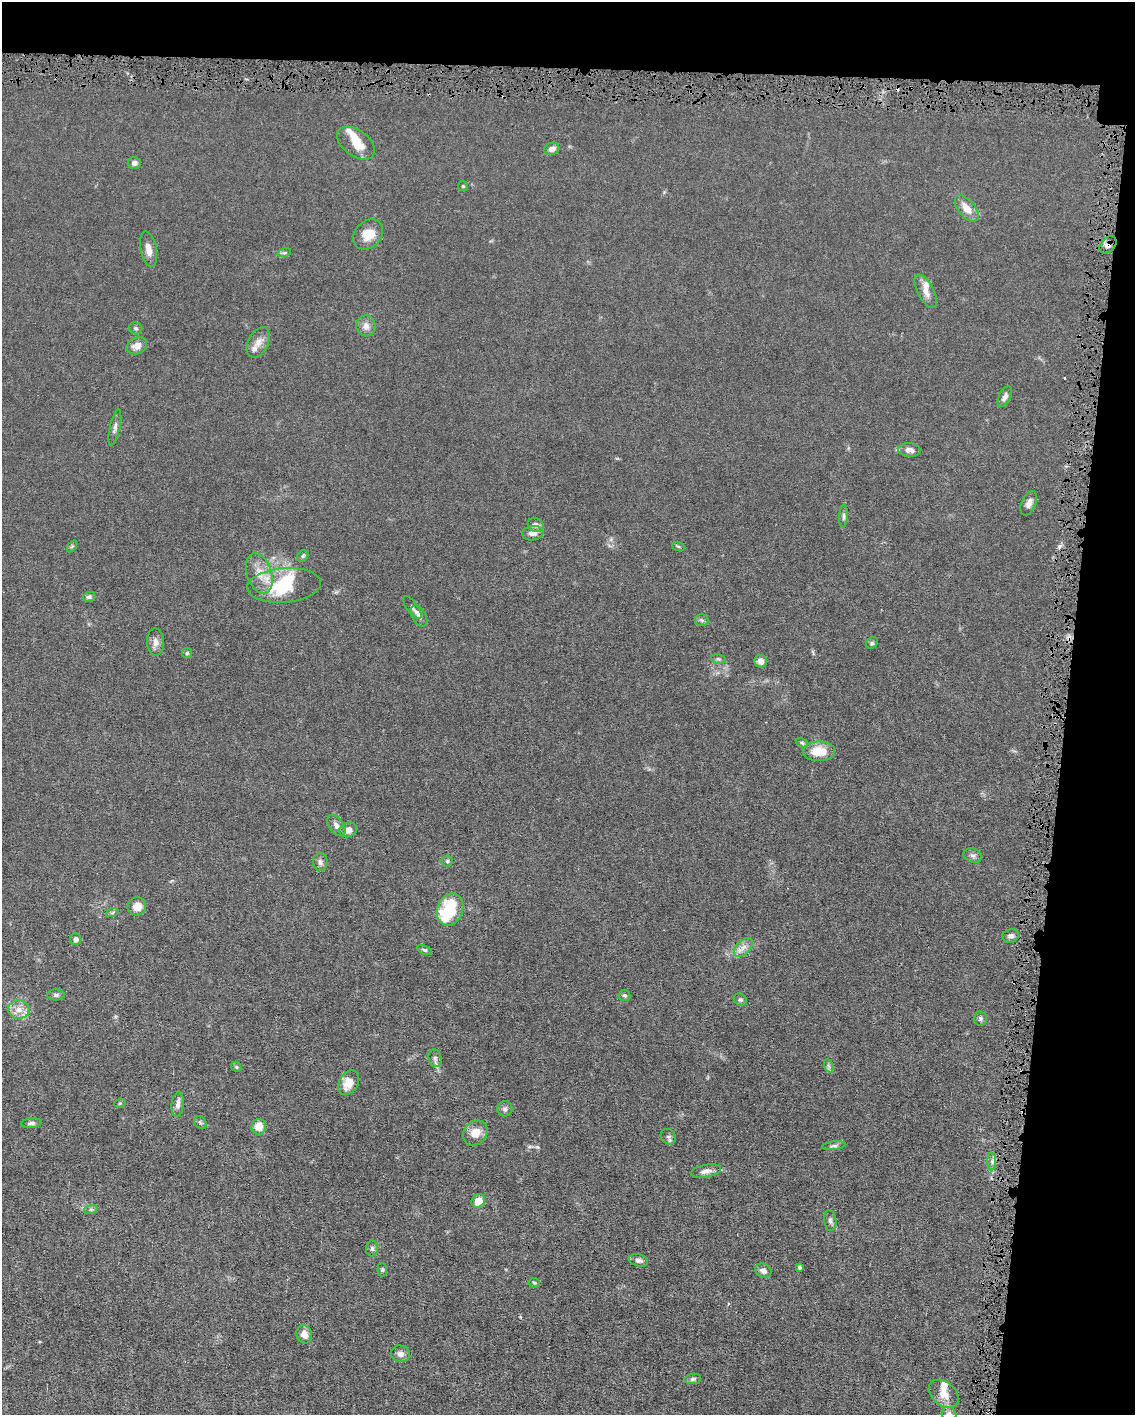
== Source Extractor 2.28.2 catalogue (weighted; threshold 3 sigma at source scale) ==
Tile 4 of 4 x 3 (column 4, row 1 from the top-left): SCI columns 3399-4531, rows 2938-4350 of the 4531 x 4566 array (HDU 1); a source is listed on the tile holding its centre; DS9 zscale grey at full resolution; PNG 1137 x 1417 px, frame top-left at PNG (2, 2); each listed source drawn as its Kron ellipse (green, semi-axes under 4 px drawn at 4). Shown black and unused: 11% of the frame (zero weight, under 4 of 8 exposures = <1% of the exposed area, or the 3 px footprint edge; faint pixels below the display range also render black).
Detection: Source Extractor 2.28.2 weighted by HDU 2 'WHT'; one run over the whole footprint, this tile lists its part. Background 0.0155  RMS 0.0023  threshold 0.00928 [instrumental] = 3 sigma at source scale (4.09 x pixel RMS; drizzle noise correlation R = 1.36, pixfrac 0.8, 0.05/0.05 arcsec/px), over >= 5 px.
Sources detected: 92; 1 inside a brighter object's white glare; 2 cosmic-ray / hot-pixel residue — neither listed nor drawn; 6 inside a brighter listed object's ellipse — not listed separately; the other 83 listed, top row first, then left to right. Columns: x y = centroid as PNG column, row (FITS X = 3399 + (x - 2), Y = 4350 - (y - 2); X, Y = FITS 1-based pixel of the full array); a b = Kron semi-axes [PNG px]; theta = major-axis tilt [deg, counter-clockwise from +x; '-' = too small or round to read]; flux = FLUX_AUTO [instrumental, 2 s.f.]
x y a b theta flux
356 143 21 13 -37 3.6
552 149 8 6 20 1.1
134 163 7 6 - 0.84
463 186 5 5 - 0.26
967 208 15 8 -50 2.7
368 234 16 13 47 3.3
1108 245 10 7 47 0.88
148 249 18 8 -78 1.6
284 253 7 4 18 0.34
926 291 18 8 -62 1.7
366 326 10 9 - 1.2
136 328 7 6 - 0.38
258 342 16 10 64 1.7
137 346 11 8 26 1.6
1005 397 11 6 63 0.78
115 428 18 5 78 0.82
909 450 11 7 -5 1.3
1029 503 13 7 65 1
843 516 11 4 87 0.47
536 525 8 7 - 0.87
533 533 10 7 6 1.1
72 546 7 4 55 0.26
678 546 6 3 -19 0.26
303 556 6 5 - 0.34
259 573 21 12 -72 3.2
284 585 37 17 5 8.9
89 597 6 5 - 0.41
412 607 13 5 -53 0.63
419 616 11 7 -61 0.96
702 620 7 5 -3 0.41
155 642 14 8 -87 1.1
872 643 6 5 - 0.35
187 653 5 5 - 0.3
718 659 8 4 -15 0.37
761 661 6 6 - 1.3
802 743 6 4 -29 0.34
819 751 16 10 0 4.4
336 826 12 7 -54 0.95
348 830 9 7 20 1.3
973 855 9 6 -22 0.66
447 861 5 5 - 0.33
320 862 9 7 -90 0.68
137 906 9 9 - 2.1
450 910 16 12 69 11
112 913 6 4 19 0.26
1011 936 8 6 14 0.63
76 939 5 5 - 0.84
743 947 11 7 44 1.2
424 950 8 4 -24 0.37
56 995 8 5 0 0.5
624 995 6 5 - 0.37
740 1000 7 5 -39 0.41
19 1010 11 9 1 1.7
980 1018 7 6 - 0.49
435 1058 9 6 -74 0.61
829 1066 7 4 -70 0.45
236 1067 5 4 - 0.28
349 1083 13 9 59 3
120 1103 6 3 18 0.22
178 1104 12 6 83 0.99
505 1109 7 7 - 0.63
31 1123 10 5 4 0.58
200 1123 7 5 -45 0.4
259 1127 8 7 - 2.5
475 1133 13 11 49 2.7
668 1137 8 7 - 0.6
834 1146 12 4 6 0.49
992 1161 9 4 90 0.57
706 1171 15 6 11 1.2
478 1201 7 6 - 2.6
91 1209 7 4 18 0.39
830 1221 10 6 -84 0.64
372 1249 8 6 -89 0.53
639 1260 10 6 -16 0.8
799 1267 4 4 - 0.34
382 1270 7 5 -84 0.31
763 1271 8 7 - 0.97
534 1283 5 5 - 0.27
304 1334 9 7 -68 1.7
400 1354 9 8 - 1
693 1379 8 5 10 0.52
944 1394 17 11 -40 2.3
949 1414 8 7 - 0.76
Overlapping masked pixels (flux is a lower limit): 1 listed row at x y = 1108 245
Isophote crosses this tile's border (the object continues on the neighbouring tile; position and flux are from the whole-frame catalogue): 1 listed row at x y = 949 1414